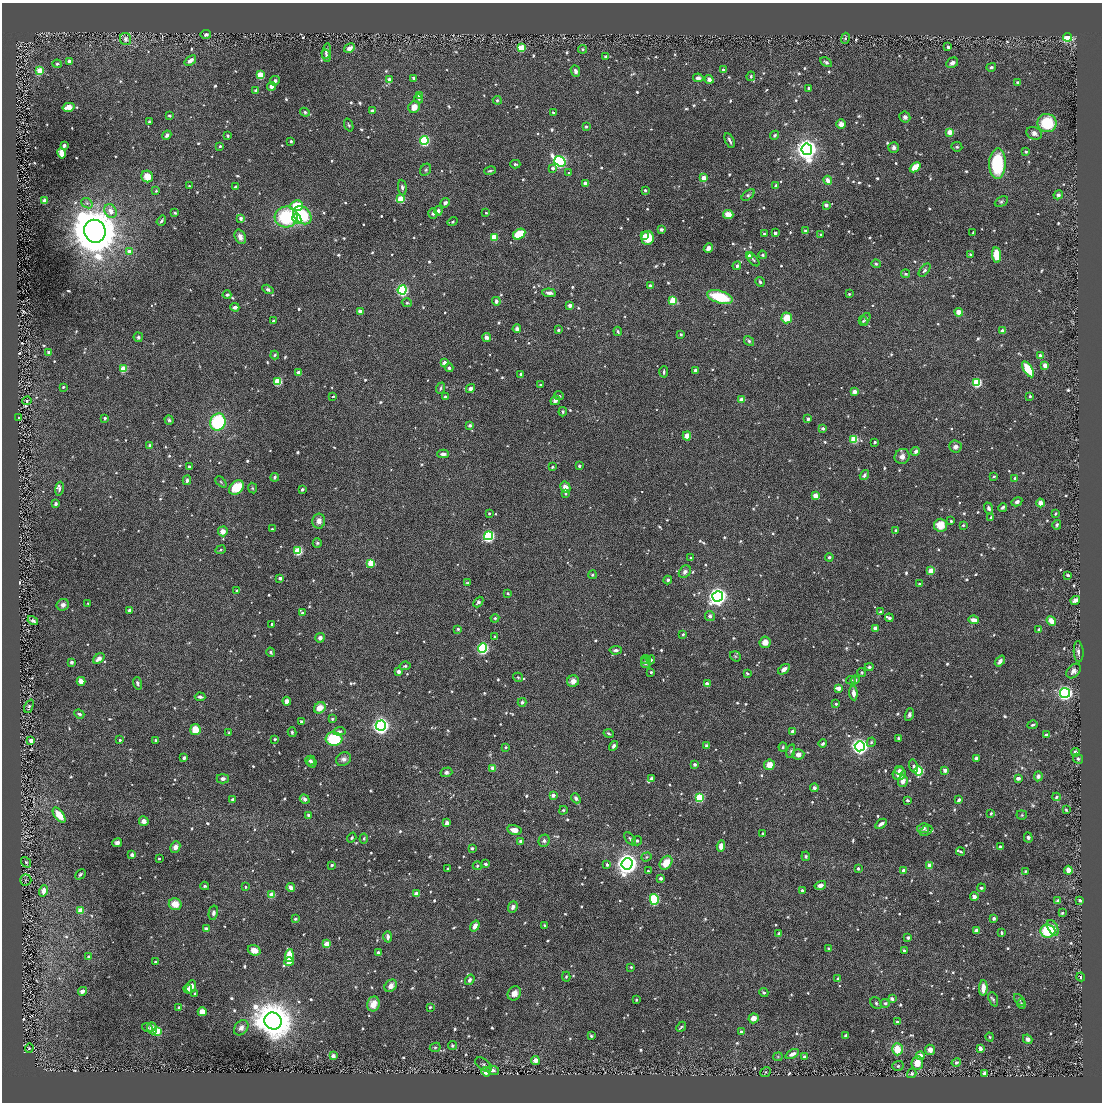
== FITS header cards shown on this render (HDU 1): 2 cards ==
NAXIS1  =                 2200 / length of original image axis
NAXIS2  =                 2200 / length of original image axis

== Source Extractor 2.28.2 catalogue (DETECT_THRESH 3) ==
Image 2200 x 2200 px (HDU 1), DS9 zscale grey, zoomed out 1/2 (1 PNG px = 2 x 2 image px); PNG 1104 x 1104 px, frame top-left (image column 1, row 2199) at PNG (2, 3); each listed source drawn as its Kron ellipse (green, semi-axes under 4 px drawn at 4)
Background -6.45e-04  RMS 0.047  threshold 0.14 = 3 sigma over >= 5 px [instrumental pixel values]
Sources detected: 1526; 12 cannot appear on this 1/2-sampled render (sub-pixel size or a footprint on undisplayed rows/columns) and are neither listed nor drawn; of the other 1514, the 500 brightest by FLUX_AUTO listed and drawn (1014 fainter detections omitted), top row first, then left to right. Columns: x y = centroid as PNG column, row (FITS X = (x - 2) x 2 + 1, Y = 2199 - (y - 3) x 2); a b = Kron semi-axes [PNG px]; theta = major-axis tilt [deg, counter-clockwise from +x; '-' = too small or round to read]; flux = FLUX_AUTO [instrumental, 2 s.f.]
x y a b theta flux
206 34 5 4 - 25
1067 37 4 4 - 490
845 38 5 4 - 22
126 39 6 5 - 42
948 47 3 2 - 30
349 48 6 4 30 68
521 48 3 3 - 350
583 49 4 4 - 16
326 51 8 4 77 32
326 56 6 3 -74 28
605 57 3 3 - 24
190 60 6 3 37 76
69 61 3 3 - 44
826 62 6 3 -29 25
952 63 6 4 29 42
57 64 4 4 - 16
991 67 5 4 - 22
723 70 4 3 - 17
40 71 3 3 - 280
575 71 6 4 -67 42
260 75 3 3 - 280
751 76 5 4 - 16
414 78 4 3 - 23
698 78 5 4 - 56
709 79 4 4 - 59
389 80 4 3 - 76
275 81 5 4 - 34
1017 82 3 3 - 17
271 86 4 4 - 58
809 88 3 3 - 27
256 90 4 3 - 26
420 95 3 3 - 100
419 99 4 4 - 18
497 100 4 4 - 17
68 107 6 4 15 120
414 107 6 5 - 110
372 111 4 3 - 33
305 112 5 4 - 23
553 112 3 2 - 16
169 116 3 3 - 25
905 117 5 5 - 43
150 122 4 3 - 18
1047 123 9 9 - 440
841 124 5 4 - 78
349 125 7 3 -70 16
586 126 3 3 - 18
950 132 3 3 - 180
1034 133 8 6 -22 50
167 135 5 3 - 36
775 135 5 3 - 22
227 136 4 3 - 17
424 140 4 4 - 870
291 141 3 2 - 32
730 141 8 3 -64 30
64 145 3 3 - 63
220 146 3 3 - 24
894 147 5 5 - 35
957 147 5 4 - 20
807 149 6 5 - 9600
1026 152 3 3 - 19
61 153 6 4 -77 130
560 161 6 4 -36 1900
515 164 5 3 - 21
997 164 15 8 88 750
915 167 6 4 41 210
553 168 4 4 - 33
426 170 6 5 - 20
490 171 6 2 12 17
569 173 4 3 - 15
147 176 6 5 - 140
704 178 3 3 - 160
828 180 4 3 - 84
585 183 4 4 - 54
776 185 4 3 - 21
189 186 3 3 - 17
236 187 3 3 - 25
402 187 8 4 -85 34
645 190 3 3 - 25
156 191 4 3 - 15
748 195 7 4 40 26
1058 195 5 4 - 42
401 199 3 3 - 320
45 201 3 3 - 120
1001 202 7 4 28 21
87 203 6 4 -39 23
445 203 5 4 - 40
826 205 3 3 - 62
296 206 6 5 - 320
111 211 7 5 -62 68
438 211 4 4 - 45
175 213 3 3 - 17
433 213 5 4 - 30
486 213 3 2 - 15
728 214 5 4 - 130
302 215 10 7 -46 510
286 217 11 10 - 770
241 218 3 3 - 52
297 219 5 4 - 170
161 221 5 2 - 19
453 222 5 4 - 16
661 229 3 3 - 56
95 231 11 10 - 45000
805 231 3 3 - 26
775 233 3 2 - 43
973 233 4 2 - 16
519 234 6 5 - 310
764 234 3 3 - 18
821 234 3 3 - 16
644 236 3 3 - 72
240 237 7 5 -69 57
494 237 3 3 - 280
648 238 7 6 - 220
708 248 5 4 - 57
130 252 3 3 - 89
970 254 4 3 - 16
749 255 3 3 - 47
763 255 4 4 - 18
997 255 7 4 -81 260
753 260 8 3 -51 17
876 264 5 4 - 17
737 266 4 4 - 30
925 270 8 4 50 29
906 274 4 4 - 20
760 282 5 3 - 20
650 285 3 3 - 34
268 289 6 4 -30 30
402 290 4 4 - 1200
549 293 7 3 -7 54
849 294 3 3 - 17
227 295 4 3 - 21
720 297 13 6 -17 530
673 300 3 3 - 310
496 301 4 3 - 37
407 303 5 4 - 17
570 305 4 4 - 41
235 307 4 3 - 48
360 311 3 3 - 93
959 312 4 4 - 110
787 318 5 5 - 180
865 319 6 4 57 23
273 321 3 2 - 37
863 321 5 4 - 15
517 329 4 4 - 44
558 330 3 3 - 28
618 331 5 3 - 16
1003 331 3 3 - 90
681 334 3 3 - 15
138 337 5 4 - 23
486 337 4 4 - 57
749 341 5 4 - 20
49 353 3 3 - 65
275 355 4 3 - 16
1040 356 4 3 - 45
445 363 3 3 - 72
1045 365 4 4 - 90
449 368 4 4 - 25
123 369 3 3 - 290
1028 369 9 4 -58 400
696 370 4 3 - 31
664 372 5 3 - 25
299 373 4 3 - 69
521 374 3 3 - 30
278 382 4 3 - 450
977 383 4 4 - 620
541 385 3 3 - 20
63 387 2 2 - 19
440 388 6 3 68 21
470 388 5 4 - 41
854 392 3 3 - 110
333 396 3 3 - 15
559 396 5 2 - 15
1030 396 4 4 - 17
445 397 3 3 - 35
555 400 5 4 - 43
742 400 3 3 - 130
27 401 5 3 - 16
563 412 4 3 - 16
19 418 3 2 - 15
105 418 3 2 - 32
808 419 3 3 - 38
169 420 5 4 - 19
218 422 8 7 - 830
470 425 4 3 - 24
823 428 4 3 - 29
687 436 4 4 - 100
854 439 3 3 - 370
875 442 2 2 - 29
150 446 3 3 - 47
955 447 6 6 - 49
916 451 4 3 - 39
443 454 5 3 - 49
902 456 8 7 - 63
579 466 3 3 - 21
189 467 2 2 - 24
552 467 2 2 - 25
864 475 5 3 - 31
994 476 4 2 - 16
275 477 4 3 - 28
1015 478 4 4 - 17
187 480 5 3 - 30
221 482 6 3 -46 14
236 487 8 6 45 300
565 487 6 4 -61 100
252 488 5 4 - 15
59 489 7 3 80 24
302 489 3 3 - 22
565 494 4 4 - 17
816 496 4 4 - 130
1017 502 5 4 - 39
1040 503 4 4 - 72
56 504 4 3 - 37
1003 507 4 3 - 26
989 508 6 4 -69 38
489 513 3 3 - 17
1055 513 3 3 - 17
991 517 4 3 - 20
319 521 7 6 - 65
951 521 3 2 - 16
940 525 6 6 - 170
963 525 3 3 - 17
1057 525 4 3 - 19
272 529 2 2 - 16
896 530 3 3 - 18
223 531 5 5 - 85
488 536 4 4 - 1400
317 543 5 4 - 21
220 550 5 4 - 15
298 551 4 4 - 470
829 557 4 3 - 25
691 558 3 3 - 15
371 563 3 3 - 360
931 571 3 3 - 180
685 572 7 5 48 54
592 575 4 4 - 16
1068 575 4 3 - 29
280 578 3 3 - 48
668 580 4 4 - 24
468 583 4 3 - 15
920 584 3 2 - 29
237 591 3 3 - 23
508 593 3 3 - 22
718 596 5 5 - 5900
1075 600 5 3 - 87
478 602 6 4 46 29
88 603 2 2 - 15
63 605 6 5 - 57
130 610 4 3 - 32
880 612 3 3 - 15
302 613 3 3 - 28
710 616 5 5 - 37
495 618 4 4 - 18
889 618 4 3 - 22
974 620 5 3 - 87
33 621 5 3 - 36
1051 621 5 4 - 98
272 624 3 3 - 23
875 628 3 3 - 71
458 629 3 3 - 20
1039 630 3 3 - 46
683 634 3 3 - 17
495 636 3 3 - 15
320 638 5 4 - 50
765 642 6 5 - 85
482 648 4 4 - 1500
616 650 6 3 5 32
271 652 4 4 - 17
1079 652 10 5 -87 45
735 656 6 4 -37 18
99 658 6 4 39 79
646 660 5 4 - 17
651 660 4 4 - 18
1000 661 6 3 51 51
71 662 4 3 - 26
645 663 5 4 - 32
405 666 6 3 7 19
869 667 4 4 - 19
784 669 7 4 36 70
1073 671 8 6 46 45
399 672 3 3 - 73
651 672 2 2 - 17
747 673 4 2 - 17
862 673 4 4 - 16
518 677 5 4 - 16
851 680 5 3 - 20
855 680 4 4 - 33
81 681 4 3 - 110
573 681 6 5 - 60
137 683 6 4 -73 26
707 684 4 3 - 70
839 688 3 3 - 84
853 693 7 3 -85 72
1065 693 5 5 - 2900
200 697 5 3 - 32
287 701 4 4 - 50
522 702 4 4 - 27
836 704 3 3 - 21
29 706 7 4 64 26
320 708 6 5 - 140
79 714 5 3 - 25
909 715 6 4 69 29
332 719 3 3 - 16
301 721 3 3 - 15
1033 725 5 3 - 20
381 726 5 5 - 4300
195 730 5 5 - 180
339 731 6 4 6 27
793 731 3 2 - 59
292 732 5 4 - 17
229 733 4 3 - 15
609 733 5 3 - 19
1046 735 4 3 - 41
898 738 3 3 - 18
275 739 3 3 - 15
334 739 8 6 -5 540
120 740 3 3 - 18
156 740 3 2 - 25
31 741 4 3 - 51
871 742 5 4 - 21
823 743 4 3 - 23
613 746 5 3 - 36
707 746 3 3 - 82
860 746 5 5 - 4300
506 747 3 2 - 20
783 747 4 4 - 15
791 751 7 4 75 19
1076 752 4 3 - 51
798 754 6 5 - 59
184 758 3 3 - 35
976 758 3 3 - 39
343 759 8 6 30 48
1078 759 5 4 - 20
310 761 5 5 - 25
312 762 5 4 - 28
695 764 3 3 - 42
769 765 5 5 - 130
914 766 6 4 -76 26
493 768 3 3 - 130
899 770 4 4 - 19
945 770 4 4 - 38
919 771 4 4 - 600
446 772 6 4 15 28
899 774 6 6 - 120
1038 776 5 4 - 43
1018 778 4 3 - 55
223 779 6 4 0 33
652 779 4 4 - 34
903 781 6 5 - 80
814 788 4 4 - 36
553 795 3 3 - 61
1056 797 4 3 - 25
576 798 5 4 - 34
699 798 4 4 - 540
233 799 3 3 - 17
305 799 5 4 - 44
907 800 3 3 - 21
959 800 4 3 - 33
563 810 4 3 - 16
1066 810 4 3 - 16
991 814 4 3 - 17
59 815 9 4 -53 190
308 815 4 3 - 18
1022 815 5 4 - 16
144 821 5 4 - 61
447 823 4 3 - 50
881 824 6 3 35 41
923 828 6 5 - 47
514 830 7 5 -15 82
926 831 7 4 29 23
762 833 3 3 - 24
352 838 5 4 - 18
1028 838 5 4 - 32
364 839 5 4 - 18
630 839 8 3 -52 25
520 841 4 3 - 24
544 841 6 5 - 35
637 841 5 4 - 18
117 843 5 4 - 45
721 846 6 4 85 92
175 847 6 5 - 55
1000 847 3 3 - 68
472 848 3 3 - 22
961 851 4 3 - 17
132 855 4 4 - 40
806 856 5 3 - 19
647 857 5 4 - 16
159 859 2 2 - 15
26 862 6 3 -53 21
666 863 7 5 54 190
486 864 3 2 - 38
627 864 6 5 - 10000
332 865 3 3 - 17
607 865 3 3 - 23
929 865 3 3 - 140
477 866 4 4 - 15
448 868 2 2 - 15
858 869 4 4 - 18
904 870 3 3 - 66
1068 870 4 3 - 120
648 871 2 2 - 15
1025 871 3 3 - 15
80 874 6 3 46 20
661 878 3 3 - 51
26 880 5 5 - 17
820 885 6 4 18 59
205 886 4 3 - 18
246 887 3 3 - 16
291 887 4 3 - 65
981 888 4 3 - 24
802 890 3 2 - 39
43 891 6 4 76 97
417 894 3 3 - 130
272 895 3 3 - 200
974 897 4 4 - 61
654 899 5 4 - 930
1080 900 3 3 - 23
1058 901 3 3 - 72
175 904 6 6 - 140
513 907 6 4 68 51
80 910 3 3 - 160
213 913 7 4 78 32
1062 913 3 3 - 20
994 918 3 3 - 29
295 919 3 3 - 21
475 926 6 4 55 82
544 926 4 3 - 20
1053 928 8 4 -65 120
206 929 4 4 - 47
976 930 3 3 - 110
1048 931 7 6 - 450
1001 933 3 2 - 18
779 934 3 3 - 66
388 937 6 3 89 52
908 938 3 3 - 33
326 944 3 3 - 150
828 948 3 3 - 23
254 950 6 5 - 100
904 951 4 3 - 18
378 953 4 3 - 33
289 956 6 4 84 230
89 957 3 3 - 42
155 962 3 3 - 15
289 962 5 4 - 95
631 967 3 3 - 17
566 977 5 3 - 15
1081 977 4 3 - 18
838 979 4 3 - 27
470 980 6 3 54 34
391 986 7 5 48 67
191 987 7 4 71 99
983 988 8 3 86 130
188 989 4 4 - 31
82 991 4 3 - 51
514 993 7 6 - 78
764 993 4 4 - 20
195 994 3 3 - 28
892 999 4 3 - 36
993 999 7 4 -70 21
636 1000 3 2 - 15
1019 1000 7 4 -49 18
876 1003 6 5 - 24
885 1003 4 4 - 21
373 1004 7 6 - 160
1021 1004 5 3 - 19
179 1007 4 3 - 20
430 1007 3 3 - 18
202 1012 4 4 - 120
753 1018 5 5 - 83
273 1021 9 8 - 34000
897 1022 3 3 - 20
681 1027 5 4 - 18
147 1028 5 4 - 17
152 1028 6 4 -72 120
241 1028 8 6 48 59
157 1031 4 3 - 330
741 1032 3 3 - 39
591 1036 4 3 - 16
846 1036 4 3 - 32
990 1037 4 3 - 15
1028 1039 5 4 - 49
452 1045 4 3 - 24
435 1047 5 4 - 16
29 1048 5 4 - 15
980 1048 3 3 - 50
897 1049 6 5 - 210
930 1050 5 5 - 67
792 1054 7 4 26 67
333 1056 3 3 - 100
920 1056 4 4 - 80
778 1057 5 4 - 15
804 1057 4 4 - 32
535 1060 4 4 - 73
956 1062 5 3 - 22
917 1063 7 5 84 160
484 1065 10 5 -35 28
898 1066 5 5 - 22
493 1070 6 4 -11 49
486 1072 5 4 - 83
766 1072 6 4 38 15
912 1073 5 4 - 24
985 1073 3 3 - 56
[1014 fainter detections neither listed nor drawn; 12 sub-pixel or undisplayed-footprint detections neither listed nor drawn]